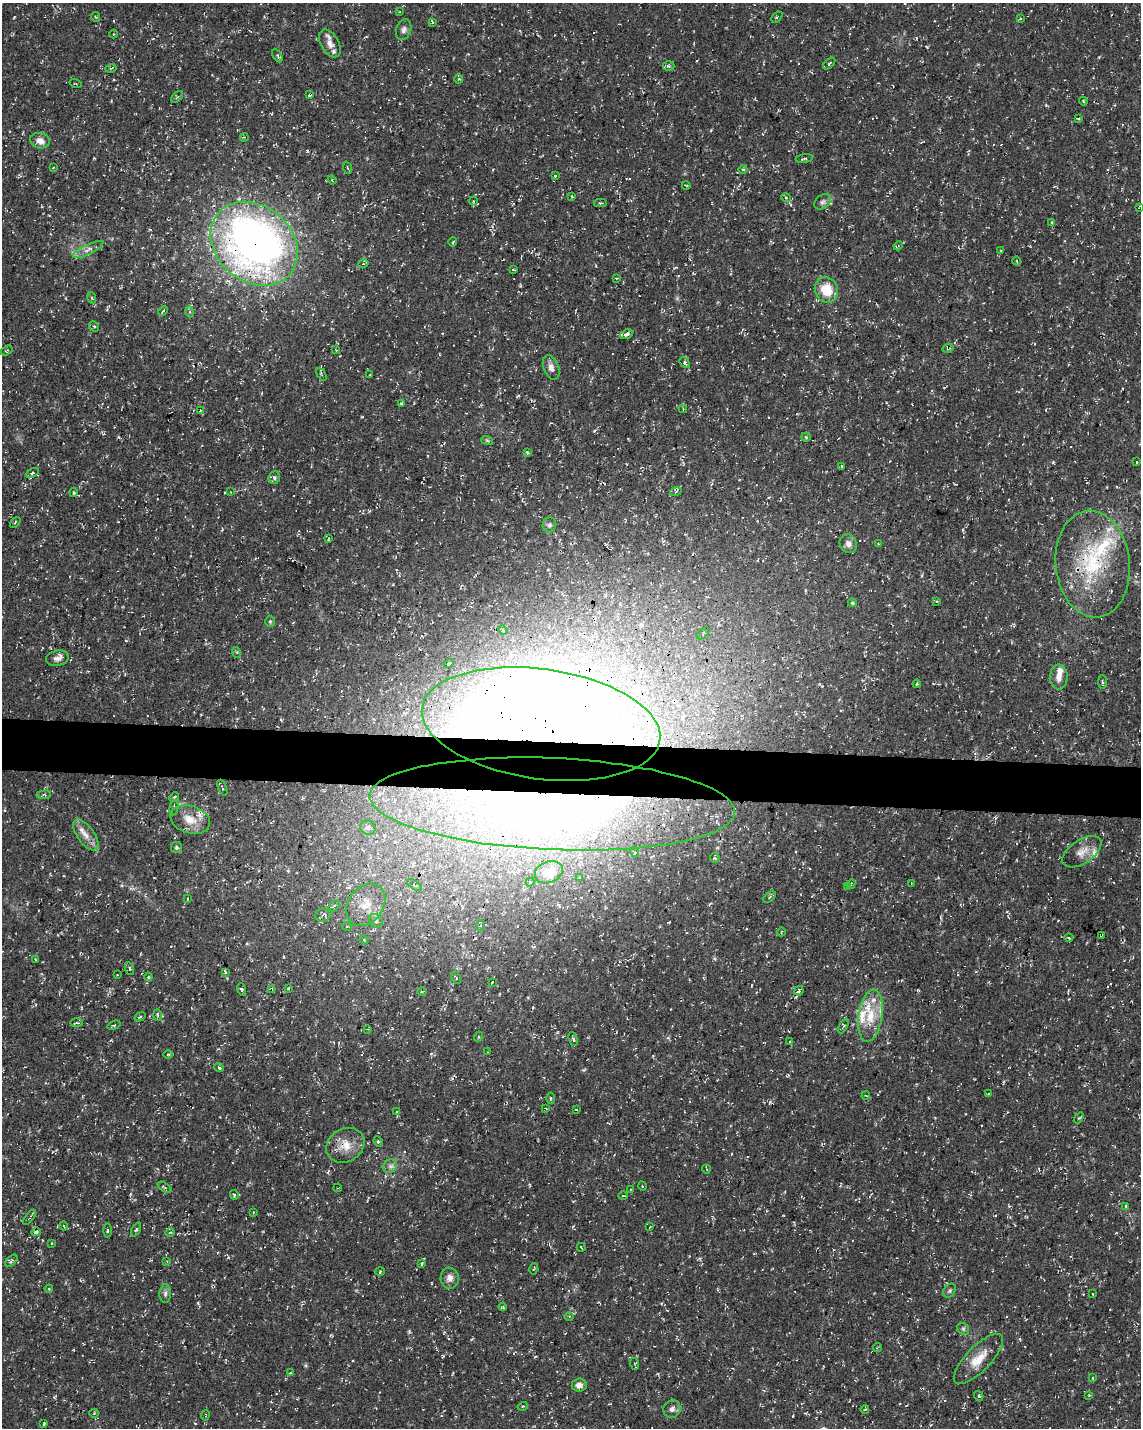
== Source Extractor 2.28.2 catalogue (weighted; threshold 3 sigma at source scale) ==
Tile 7 of 4 x 3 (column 3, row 2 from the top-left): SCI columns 2292-3430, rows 1720-3145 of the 4576 x 4806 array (HDU 1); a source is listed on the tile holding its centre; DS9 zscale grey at full resolution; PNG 1143 x 1430 px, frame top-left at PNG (2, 3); each listed source drawn as its Kron ellipse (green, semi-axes under 4 px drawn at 4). Shown black and unused: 4% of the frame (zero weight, under 3 of 4 exposures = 1% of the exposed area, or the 3 px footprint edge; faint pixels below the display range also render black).
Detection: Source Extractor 2.28.2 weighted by HDU 2 'WHT'; one run over the whole footprint, this tile lists its part. Background 0.0123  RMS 0.0021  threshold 0.00948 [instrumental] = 3 sigma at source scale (4.5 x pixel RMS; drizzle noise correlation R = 1.50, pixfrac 1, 0.0396/0.0396 arcsec/px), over >= 5 px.
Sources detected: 222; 10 cosmic-ray / hot-pixel residue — neither listed nor drawn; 14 inside a brighter listed object's ellipse — not listed separately; the other 198 listed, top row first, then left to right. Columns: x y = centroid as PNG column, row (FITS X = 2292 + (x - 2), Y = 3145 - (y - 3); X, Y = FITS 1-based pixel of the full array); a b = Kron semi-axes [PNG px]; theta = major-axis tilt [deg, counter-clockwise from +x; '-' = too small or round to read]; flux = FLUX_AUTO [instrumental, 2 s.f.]
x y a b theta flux
400 12 3 2 - 0.16
96 17 5 3 - 0.21
777 17 6 3 44 0.25
1020 19 3 2 - 0.2
432 22 3 2 - 0.4
404 29 11 7 72 0.8
113 34 4 3 - 0.18
330 43 15 9 -61 1.8
277 55 7 4 -60 0.38
829 64 7 4 42 0.36
669 66 6 5 - 0.4
111 68 5 3 - 0.23
459 79 4 4 - 0.26
76 84 6 3 -19 0.19
310 95 3 3 - 0.98
177 97 7 4 45 0.26
1083 101 4 3 - 0.2
1078 118 3 2 - 0.18
244 137 4 3 - 0.23
40 141 10 7 -16 1.5
804 159 9 3 9 0.3
53 168 3 2 - 0.13
347 168 6 2 -69 0.19
743 169 4 3 - 0.18
555 175 3 3 - 0.61
332 180 4 3 - 0.19
686 185 4 2 - 0.15
572 196 3 3 - 0.16
786 198 5 3 - 0.21
473 201 4 3 - 0.17
822 202 9 6 38 0.62
600 203 6 3 -2 0.28
1139 207 4 2 - 0.16
1052 222 3 3 - 0.25
453 242 5 2 - 0.22
254 244 47 38 -40 140
898 246 4 3 - 0.2
88 249 17 5 26 1.3
1001 251 3 2 - 0.22
1017 261 4 3 - 0.16
363 264 5 3 - 0.31
513 270 4 2 - 0.19
616 278 3 2 - 0.18
826 290 13 11 -66 5.5
92 298 6 3 -72 0.26
163 311 5 3 - 0.21
190 312 5 3 - 0.28
94 326 5 4 - 0.41
626 334 6 4 23 0.78
948 348 5 3 - 0.21
336 350 4 3 - 0.17
7 351 6 4 33 0.28
685 363 6 3 -47 0.34
551 368 13 7 -68 1.1
321 374 7 3 -61 0.33
370 375 3 2 - 0.12
401 403 4 3 - 0.28
683 409 4 3 - 0.21
200 411 3 3 - 0.18
806 437 4 4 - 0.21
487 440 6 3 -20 0.25
527 452 4 3 - 0.22
1137 462 3 2 - 0.24
842 466 3 3 - 0.24
32 473 7 4 26 0.36
274 478 6 5 - 0.62
676 491 6 3 21 0.29
74 492 5 3 - 0.23
231 492 3 2 - 0.11
15 522 6 2 45 0.18
549 525 7 7 - 0.55
328 539 4 2 - 0.16
878 543 4 2 - 0.16
848 544 10 8 -60 1.1
1093 564 53 37 -85 21
936 601 4 3 - 0.18
852 603 4 3 - 0.26
270 621 5 5 - 0.33
503 630 5 3 - 0.21
703 633 7 3 44 0.2
236 652 5 3 - 0.25
57 658 11 7 11 1.1
449 664 5 3 - 0.28
1059 677 12 8 -89 1.5
1102 682 7 3 -89 0.31
917 684 4 3 - 0.26
541 724 120 55 -8 700
222 788 8 3 -67 0.3
44 795 7 4 6 0.37
174 797 5 4 - 0.35
552 804 183 46 -3 170
174 807 8 4 78 0.36
190 820 20 13 -17 3.5
368 828 8 7 - 0.69
86 835 18 8 -54 2
177 848 5 5 - 0.38
634 852 5 3 - 0.23
1082 852 22 11 34 2.4
715 858 5 4 - 0.36
549 872 14 10 21 2.9
579 877 3 3 - 0.26
530 882 4 4 - 0.21
911 883 4 2 - 0.13
851 884 5 3 - 0.25
414 885 8 3 -35 0.33
847 887 4 3 - 0.2
769 897 7 4 39 0.36
187 899 3 2 - 0.14
366 905 23 17 53 5.3
334 906 7 4 44 0.35
324 915 8 6 28 0.68
376 921 7 6 - 0.69
481 925 5 3 - 0.18
347 927 5 3 - 0.23
781 932 4 2 - 0.15
1101 935 3 2 - 0.2
1069 938 4 3 - 0.26
364 940 5 3 - 0.19
35 959 4 2 - 0.17
129 969 7 2 -69 0.23
225 972 4 3 - 0.49
117 975 3 2 - 0.14
148 977 4 4 - 0.22
456 978 6 3 -64 0.21
492 982 4 2 - 0.15
288 988 4 3 - 0.18
241 989 6 4 -72 0.3
272 990 4 3 - 2.7
422 991 4 3 - 0.27
799 991 5 4 - 0.56
157 1015 6 4 -88 0.27
870 1016 26 12 81 5.3
140 1017 6 3 37 0.22
77 1023 6 3 0 0.25
114 1025 7 4 19 0.29
843 1026 8 4 63 0.36
368 1029 3 3 - 0.2
478 1037 5 3 - 0.2
573 1039 7 3 -71 0.39
790 1041 3 2 - 0.14
488 1052 3 2 - 0.13
168 1054 5 3 - 0.22
219 1068 5 3 - 0.39
988 1093 3 2 - 0.17
866 1095 4 3 - 0.17
551 1098 5 3 - 0.23
546 1108 3 2 - 0.15
576 1109 3 2 - 0.13
397 1112 4 3 - 0.29
1079 1118 6 3 51 0.24
378 1141 5 4 - 0.3
345 1145 20 16 31 3.6
390 1166 7 6 - 0.71
706 1169 4 3 - 0.18
642 1186 5 3 - 0.17
165 1187 8 3 -36 0.32
338 1188 4 3 - 0.22
630 1189 3 3 - 0.18
234 1195 5 3 - 0.23
623 1196 4 3 - 0.18
1126 1206 3 3 - 0.26
253 1212 3 2 - 0.13
29 1217 9 3 53 0.38
64 1226 4 3 - 0.16
650 1227 3 2 - 0.16
136 1229 7 3 62 0.28
107 1230 7 3 89 0.25
36 1232 5 3 - 0.42
170 1233 5 3 - 0.18
51 1243 3 2 - 0.19
581 1247 4 2 - 0.21
11 1261 7 4 45 0.35
167 1261 3 3 - 0.19
421 1264 4 3 - 0.59
534 1269 5 3 - 0.21
380 1272 5 3 - 0.2
450 1278 10 9 - 1.3
49 1289 4 3 - 0.18
950 1291 7 5 56 0.4
165 1294 9 5 87 0.61
1093 1294 4 2 - 0.13
503 1307 4 3 - 0.22
569 1316 5 3 - 0.21
963 1329 6 5 - 0.42
877 1348 4 3 - 0.25
979 1359 33 12 46 4.1
635 1364 6 4 -72 0.29
290 1373 4 4 - 0.22
1092 1378 4 2 - 0.15
579 1385 7 6 - 1.1
1089 1395 3 3 - 0.13
979 1396 5 4 - 0.4
523 1406 5 3 - 0.2
672 1409 9 8 - 0.93
865 1409 4 3 - 0.14
94 1413 4 4 - 0.24
205 1415 5 2 - 0.19
44 1423 4 2 - 0.25
Overlapping masked pixels (flux is a lower limit): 9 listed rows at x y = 310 95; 254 244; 948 348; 1093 564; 541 724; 552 804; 1101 935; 272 990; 345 1145
Unlisted compact peaks at least as high as the median listed source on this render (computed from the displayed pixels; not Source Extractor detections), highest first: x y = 307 151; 443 1356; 1053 462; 927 47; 668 1038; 711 130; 594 431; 1046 105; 520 286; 829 326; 963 530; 793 1416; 583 1070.